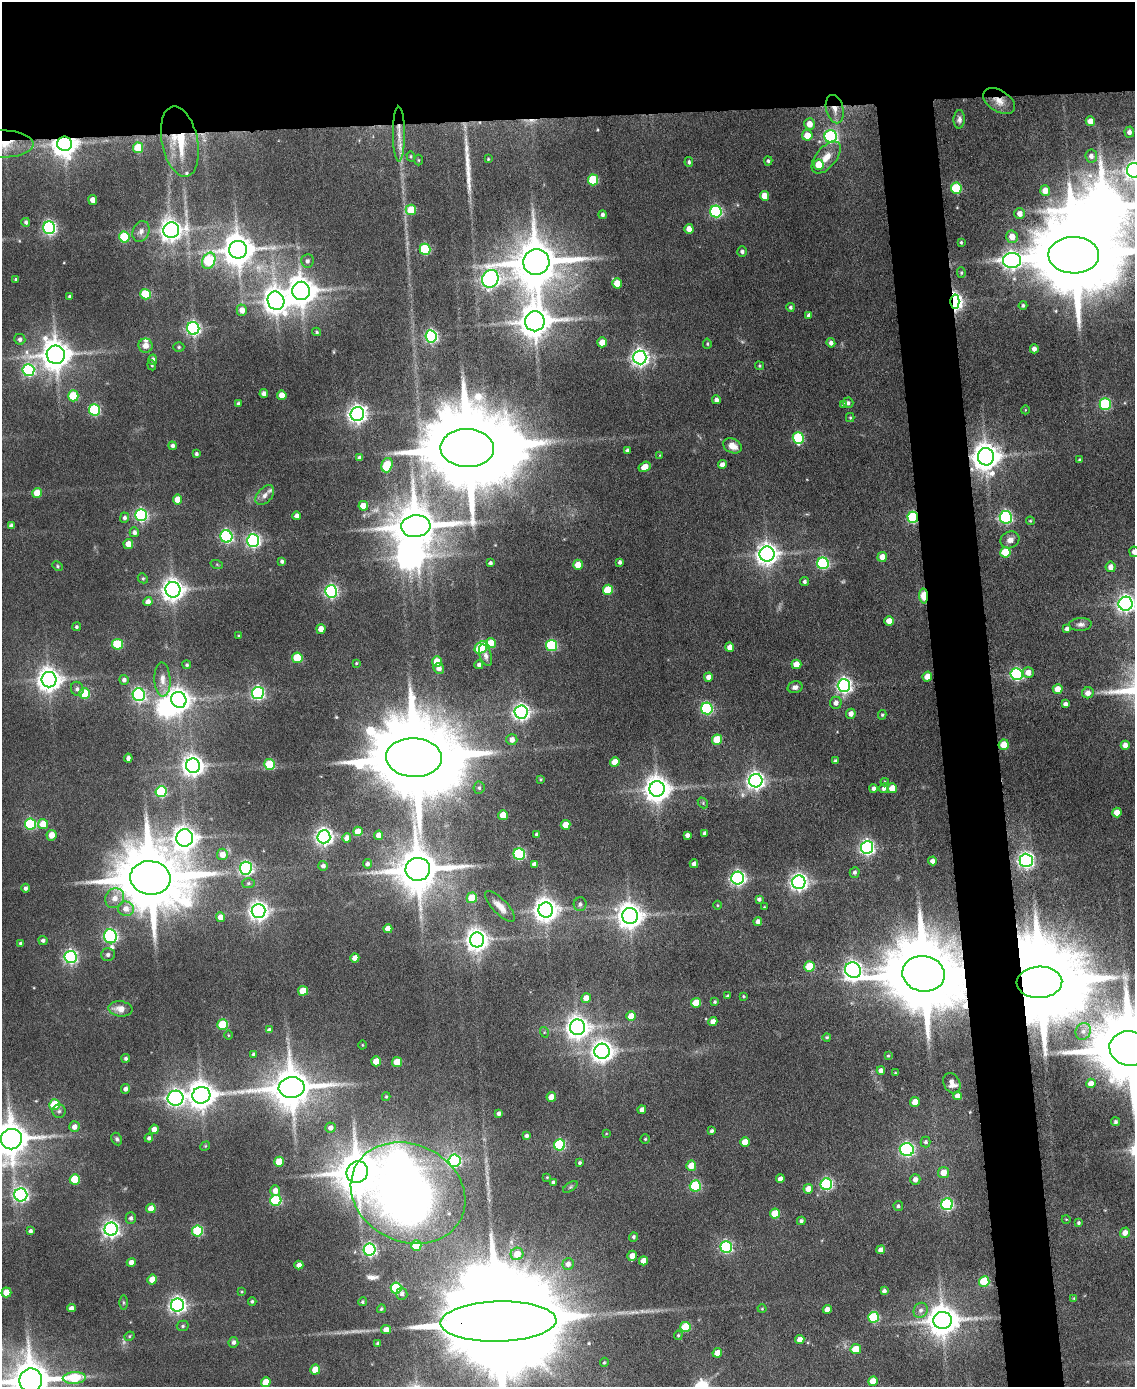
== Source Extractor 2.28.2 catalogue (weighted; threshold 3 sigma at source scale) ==
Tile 2 of 4 x 3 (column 2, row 1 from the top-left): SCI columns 1135-2267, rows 3003-4387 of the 4534 x 4512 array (HDU 1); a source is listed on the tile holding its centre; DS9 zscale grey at full resolution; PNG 1137 x 1389 px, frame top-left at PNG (2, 2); each listed source drawn as its Kron ellipse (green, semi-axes under 4 px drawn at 4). Shown black and unused: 13% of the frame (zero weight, under 4 of 8 exposures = <1% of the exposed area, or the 3 px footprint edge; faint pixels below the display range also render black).
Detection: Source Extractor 2.28.2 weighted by HDU 2 'WHT'; one run over the whole footprint, this tile lists its part. Background 0.0942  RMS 0.0056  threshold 0.0228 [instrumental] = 3 sigma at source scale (4.09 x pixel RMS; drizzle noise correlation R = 1.36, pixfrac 0.8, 0.05/0.05 arcsec/px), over >= 5 px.
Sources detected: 407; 4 too faint to see at this stretch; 7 inside a brighter object's white glare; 1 cosmic-ray / hot-pixel residue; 2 long thin detections or spike segments (spike, bleed or trail) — neither listed nor drawn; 3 inside a brighter listed object's ellipse — not listed separately; the other 390 listed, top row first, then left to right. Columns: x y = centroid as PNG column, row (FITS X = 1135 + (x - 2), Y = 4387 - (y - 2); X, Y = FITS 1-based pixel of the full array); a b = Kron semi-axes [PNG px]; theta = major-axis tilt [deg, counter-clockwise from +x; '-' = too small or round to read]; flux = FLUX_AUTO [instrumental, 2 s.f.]
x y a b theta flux
999 101 17 10 -32 6.3
835 109 14 8 -76 5.4
959 119 9 6 87 2
1090 121 5 4 - 4.6
809 124 5 5 - 6.1
1129 132 5 5 - 2.3
399 134 27 6 -90 6.3
807 135 5 5 - 8.1
831 136 6 6 - 84
180 142 36 18 -79 27
3 144 30 13 0 17
64 144 7 7 - 600
138 148 5 5 - 22
411 156 5 4 - 0.63
1091 156 6 6 - 2.4
826 157 19 10 50 7.9
488 159 3 3 - 0.49
418 160 5 3 - 0.57
768 161 4 4 - 0.98
689 162 5 4 - 1
819 165 5 5 - 13
1134 170 7 7 - 240
593 180 5 5 - 28
956 188 5 5 - 34
1045 191 5 5 - 5.8
764 196 5 4 - 7.7
93 200 5 4 - 4.6
411 210 5 5 - 16
716 211 6 6 - 84
1020 214 5 5 - 3.4
602 215 4 4 - 1.5
26 222 4 4 - 1.4
49 228 6 6 - 120
689 229 5 4 - 4.7
171 230 8 8 - 410
141 231 11 8 68 2.8
124 237 5 5 - 34
1012 237 6 5 - 5.5
961 242 3 3 - 0.71
425 249 5 5 - 49
238 250 9 9 - 1100
742 252 5 4 - 1.4
1074 255 25 18 -1 10000
1012 260 9 7 3 270
209 261 8 6 67 49
307 261 7 6 - 1.8
536 262 13 12 - 2600
961 273 5 4 - 0.71
16 279 3 3 - 1.1
490 279 9 8 - 270
617 283 5 5 - 11
301 291 9 9 - 860
146 294 5 5 - 25
70 297 4 3 - 1.3
276 301 9 8 - 610
955 302 7 4 -88 240
1023 305 4 4 - 1.1
790 307 4 4 - 1.1
242 310 5 5 - 4.7
809 315 4 3 - 1.3
535 321 10 9 - 1200
193 328 6 6 - 130
317 332 4 4 - 0.89
431 336 6 6 - 120
20 339 5 5 - 1.7
602 342 5 5 - 7.6
831 343 5 4 - 2
707 344 5 4 - 0.74
145 346 7 7 - 4.2
179 347 5 5 - 0.81
1034 349 4 4 - 2.8
56 355 9 9 - 990
640 357 7 6 - 260
153 360 5 4 - 2.2
152 365 5 4 - 0.67
759 366 5 4 - 0.68
28 370 6 6 - 81
264 394 4 4 - 3.5
282 395 5 4 - 6.3
73 396 5 5 - 24
716 400 4 4 - 2.1
848 403 5 5 - 1.4
238 404 4 3 - 1.5
843 404 4 3 - 0.83
1105 404 5 5 - 53
95 410 6 5 - 59
1025 410 4 3 - 0.41
357 414 7 6 - 280
850 418 4 4 - 0.7
798 438 6 5 - 46
172 446 4 4 - 1.7
732 446 10 7 -27 5
467 448 27 19 -2 12000
627 450 4 4 - 1.4
196 454 3 3 - 1.2
660 455 4 2 - 0.35
986 457 9 8 - 790
359 458 4 4 - 1.8
1079 460 3 3 - 0.83
387 465 7 5 72 22
722 465 4 4 - 3.3
645 467 6 4 31 5.8
37 493 5 5 - 11
265 495 11 7 49 3.1
177 499 5 4 - 7.9
363 506 5 4 - 9
141 515 6 6 - 100
297 516 4 4 - 2.5
913 517 6 5 - 69
1006 517 6 6 - 100
124 518 5 4 - 1.6
1030 521 4 4 - 0.58
11 525 4 4 - 1.3
416 526 15 11 4 2400
134 532 5 4 - 1.9
226 536 6 6 - 97
1010 540 10 8 27 3.4
253 541 6 6 - 130
128 544 5 5 - 5.7
1005 552 5 5 - 20
1134 552 5 5 - 2.5
767 554 7 7 - 440
882 557 5 5 - 4.8
282 561 4 3 - 1.4
620 562 4 4 - 1.5
490 563 4 3 - 1.2
823 563 6 6 - 68
217 565 6 4 -20 0.7
578 565 5 4 - 7.1
57 566 5 4 - 0.78
1111 567 5 5 - 3.4
143 578 5 4 - 0.86
804 582 4 4 - 1.3
173 590 8 7 - 450
608 590 5 5 - 18
331 591 6 6 - 120
923 596 7 4 -88 22
148 602 5 4 - 4
1126 604 7 7 - 220
889 621 5 5 - 6.6
1080 624 11 6 3 2.3
76 627 4 4 - 0.94
321 629 5 4 - 6.4
1067 629 4 4 - 1.6
239 636 3 2 - 0.48
491 643 5 5 - 8.8
118 644 5 5 - 33
551 645 5 5 - 51
481 647 7 5 37 36
730 647 5 4 - 4.1
486 655 11 6 -71 2.3
297 658 5 5 - 23
437 661 5 5 - 8
356 663 4 3 - 0.65
796 664 5 4 - 7.5
187 665 4 4 - 0.88
479 665 4 4 - 1.4
439 668 5 5 - 2.8
1028 672 5 5 - 4.4
1016 674 6 6 - 91
927 676 5 4 - 6.3
708 677 4 4 - 3.2
162 679 17 8 -87 5.2
49 680 7 7 - 530
124 680 5 4 - 1.6
844 686 6 6 - 180
795 687 7 5 15 2.1
77 689 7 6 - 1.8
1058 689 5 5 - 6.9
84 693 5 5 - 24
258 693 6 6 - 110
1088 693 6 5 - 3.5
139 695 6 6 - 100
179 700 8 7 - 470
836 703 6 6 - 3
1065 704 4 4 - 1.9
707 708 6 6 - 74
521 712 6 6 - 230
851 714 5 5 - 3.2
882 715 5 4 - 0.76
512 740 5 5 - 3.8
717 740 5 5 - 18
1004 745 5 5 - 11
1125 745 4 4 - 3.6
128 758 4 4 - 2.1
414 758 28 19 -3 12000
835 761 4 4 - 1.1
615 762 5 4 - 7.9
270 764 5 5 - 27
193 766 7 7 - 400
540 779 3 3 - 0.64
756 781 7 6 - 270
885 782 4 3 - 0.81
479 788 6 5 - 1.3
873 788 4 4 - 1.8
884 788 5 4 - 2
892 788 5 5 - 8.7
657 789 8 7 - 660
161 792 5 5 - 55
703 803 6 4 -50 0.71
1117 813 5 4 - 6.3
503 815 5 5 - 11
30 824 5 5 - 59
43 824 5 5 - 10
566 825 5 5 - 8.4
358 831 4 4 - 7
705 833 4 3 - 1.7
536 834 3 3 - 0.92
51 835 5 5 - 6.2
379 835 5 4 - 5.4
687 835 4 4 - 2.2
324 837 6 6 - 240
185 838 9 8 - 490
347 838 5 4 - 4.6
867 847 6 6 - 160
222 854 5 5 - 6.2
519 854 6 5 - 65
1026 860 6 6 - 200
932 861 4 4 - 3.2
367 864 4 4 - 1.7
534 864 4 4 - 2.3
694 864 4 4 - 2.4
323 866 5 5 - 1.9
246 868 6 6 - 110
418 869 12 11 - 2300
855 872 5 5 - 1.5
150 878 20 17 -7 5900
738 878 6 6 - 160
799 882 6 6 - 240
248 883 6 5 - 0.95
25 888 4 4 - 1.4
115 898 10 9 - 4.9
472 898 5 5 - 16
759 899 4 4 - 1.5
580 904 7 6 - 1.6
718 905 4 3 - 0.48
500 906 20 7 -46 5.8
764 907 3 2 - 0.41
126 909 8 7 - 5
546 910 7 7 - 560
259 911 7 7 - 310
630 916 8 8 - 630
220 917 5 4 - 4.5
758 921 4 4 - 2.8
388 929 4 4 - 5.2
110 936 7 6 - 110
43 940 4 4 - 1.5
477 940 7 7 - 470
21 943 4 3 - 1.3
108 955 7 6 - 1.9
71 957 6 6 - 120
355 958 4 4 - 5
809 966 5 5 - 21
853 970 8 7 - 300
924 974 21 17 -9 8400
1039 982 23 15 3 11000
303 991 5 5 - 12
727 996 3 3 - 0.66
743 996 4 4 - 0.55
586 998 5 4 - 4.6
715 1002 4 3 - 0.81
696 1003 5 5 - 13
120 1009 12 7 -7 6.5
631 1016 5 4 - 6.2
713 1022 4 4 - 4.3
222 1025 5 5 - 30
577 1027 7 7 - 450
269 1030 4 4 - 1.7
1083 1031 8 7 - 2.8
544 1032 5 3 - 0.48
228 1035 4 3 - 0.47
827 1037 4 4 - 0.86
362 1045 4 3 - 0.41
1130 1048 21 17 -7 7300
602 1051 7 7 - 400
253 1054 4 3 - 1
888 1056 4 3 - 0.59
126 1058 4 4 - 1.2
376 1061 5 5 - 11
397 1062 5 5 - 12
881 1071 4 4 - 3
895 1073 3 2 - 0.42
952 1083 10 8 -62 4.1
1091 1083 5 4 - 3.6
292 1087 13 10 8 1900
125 1089 5 4 - 2.1
201 1095 9 8 - 750
958 1096 4 4 - 4.1
386 1097 4 3 - 0.64
551 1097 5 4 - 7
176 1098 8 7 - 200
915 1102 5 4 - 7
54 1105 5 5 - 27
642 1110 4 4 - 3.5
59 1111 6 6 - 1.4
499 1113 4 4 - 1.8
1116 1122 4 4 - 1.3
74 1127 5 5 - 3.5
330 1128 5 5 - 2.5
154 1129 4 4 - 4.2
712 1131 4 3 - 1.2
606 1134 4 3 - 0.37
527 1136 4 3 - 1.5
149 1138 4 4 - 1.4
11 1139 10 10 - 1300
117 1139 6 5 - 1.1
645 1139 4 4 - 0.67
745 1142 5 4 - 7.5
926 1142 5 5 - 1.4
560 1145 5 5 - 56
205 1146 5 4 - 0.6
907 1150 7 6 - 120
454 1161 6 6 - 84
279 1162 5 5 - 12
579 1163 4 3 - 0.9
691 1166 5 5 - 8.4
357 1172 11 10 - 2000
944 1172 5 5 - 7
547 1177 3 3 - 0.48
75 1179 5 5 - 23
780 1179 4 4 - 3
915 1179 5 5 - 2.8
553 1182 4 4 - 1.2
826 1184 6 5 - 77
695 1186 5 5 - 45
570 1187 8 4 36 0.86
808 1189 5 4 - 6.1
275 1191 5 5 - 4
408 1193 59 49 -25 410
21 1195 6 6 - 140
276 1200 5 5 - 50
947 1204 6 6 - 76
898 1206 5 4 - 1.1
151 1208 5 4 - 6.3
775 1213 5 5 - 14
131 1218 5 5 - 1.6
1066 1219 4 3 - 0.38
801 1221 4 4 - 1.4
1079 1223 3 3 - 0.85
111 1229 7 6 - 220
30 1231 4 4 - 1.4
197 1231 5 5 - 46
1125 1233 5 5 - 3.7
633 1237 5 4 - 1.3
416 1245 5 5 - 15
726 1247 6 6 - 84
370 1250 6 6 - 110
881 1250 4 4 - 3.4
517 1254 6 6 - 7.2
632 1256 5 4 - 5.4
643 1261 4 4 - 5
131 1262 4 4 - 3.9
568 1264 6 5 - 2.6
299 1265 4 4 - 3.3
152 1280 5 4 - 8.5
984 1281 5 5 - 33
396 1288 5 5 - 53
884 1291 4 4 - 1.7
6 1292 5 5 - 10
242 1292 4 3 - 0.49
402 1294 6 5 - 1.5
1074 1298 3 3 - 0.42
252 1301 4 3 - 0.9
123 1302 7 3 -90 0.76
362 1302 4 4 - 0.86
177 1305 6 6 - 210
71 1308 4 4 - 2.1
381 1309 4 4 - 0.84
762 1309 4 4 - 0.51
827 1309 4 4 - 4.3
921 1310 8 6 58 2.4
873 1317 5 5 - 43
943 1320 9 8 - 1000
498 1322 58 20 2 36000
183 1326 6 5 - 1
685 1327 5 5 - 23
386 1329 5 4 - 4.1
678 1335 5 4 - 0.71
130 1336 5 3 - 0.73
800 1339 4 4 - 5
233 1342 5 5 - 1.7
378 1343 4 3 - 1.2
856 1349 5 5 - 11
717 1353 5 4 - 6.8
604 1362 5 4 - 0.6
315 1370 5 5 - 11
74 1378 11 6 3 31
31 1380 12 11 - 2000
873 1381 5 4 - 8
266 1382 5 4 - 10
Overlapping masked pixels (flux is a lower limit): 13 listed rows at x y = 999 101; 835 109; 180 142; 3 144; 64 144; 955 302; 986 457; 913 517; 923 596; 1004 745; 924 974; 1039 982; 498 1322
Isophote crosses this tile's border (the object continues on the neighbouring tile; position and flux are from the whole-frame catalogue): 9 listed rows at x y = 3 144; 1134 170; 1074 255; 1134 552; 1126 604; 1130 1048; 11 1139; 498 1322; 31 1380